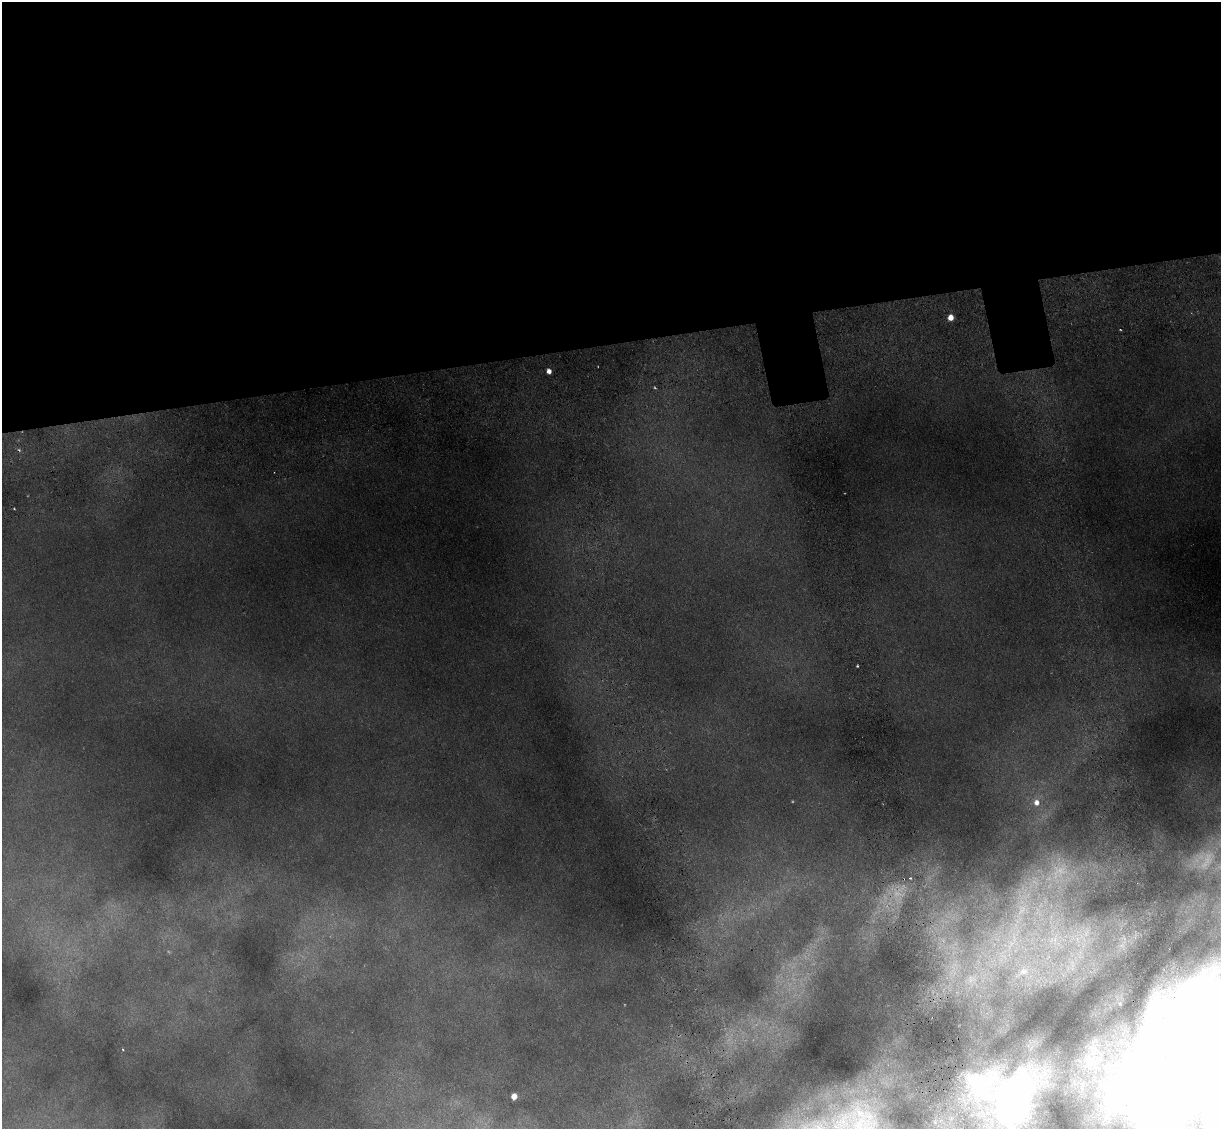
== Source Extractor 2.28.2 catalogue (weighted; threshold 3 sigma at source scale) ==
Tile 2 of 4 x 4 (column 2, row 1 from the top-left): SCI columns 1471-2689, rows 3747-4873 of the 5379 x 5123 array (HDU 1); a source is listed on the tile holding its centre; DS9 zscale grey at full resolution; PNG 1223 x 1131 px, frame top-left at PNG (2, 2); no overlay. Shown black and unused: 31% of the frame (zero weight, under 3 of 6 exposures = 14% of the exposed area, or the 3 px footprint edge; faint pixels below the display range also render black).
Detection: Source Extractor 2.28.2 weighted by HDU 2 'WHT'; one run over the whole footprint, this tile lists its part. Background 0.241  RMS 0.012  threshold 0.0498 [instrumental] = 3 sigma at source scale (4.09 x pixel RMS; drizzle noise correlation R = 1.36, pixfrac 0.8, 0.05/0.05 arcsec/px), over >= 5 px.
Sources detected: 7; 1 inside a brighter object's white glare — not listed; the other 6 listed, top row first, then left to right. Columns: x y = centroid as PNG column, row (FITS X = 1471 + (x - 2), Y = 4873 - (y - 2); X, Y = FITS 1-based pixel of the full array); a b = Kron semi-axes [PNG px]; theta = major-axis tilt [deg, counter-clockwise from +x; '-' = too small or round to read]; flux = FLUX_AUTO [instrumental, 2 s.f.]
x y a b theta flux
951 317 4 4 - 5.2
549 371 4 4 - 3
1037 803 6 6 - 2.7
1202 1027 144 48 66 520
514 1096 4 4 - 5.5
1010 1108 15 8 75 270
Isophote crosses this tile's border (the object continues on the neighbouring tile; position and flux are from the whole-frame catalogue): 1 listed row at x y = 1202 1027